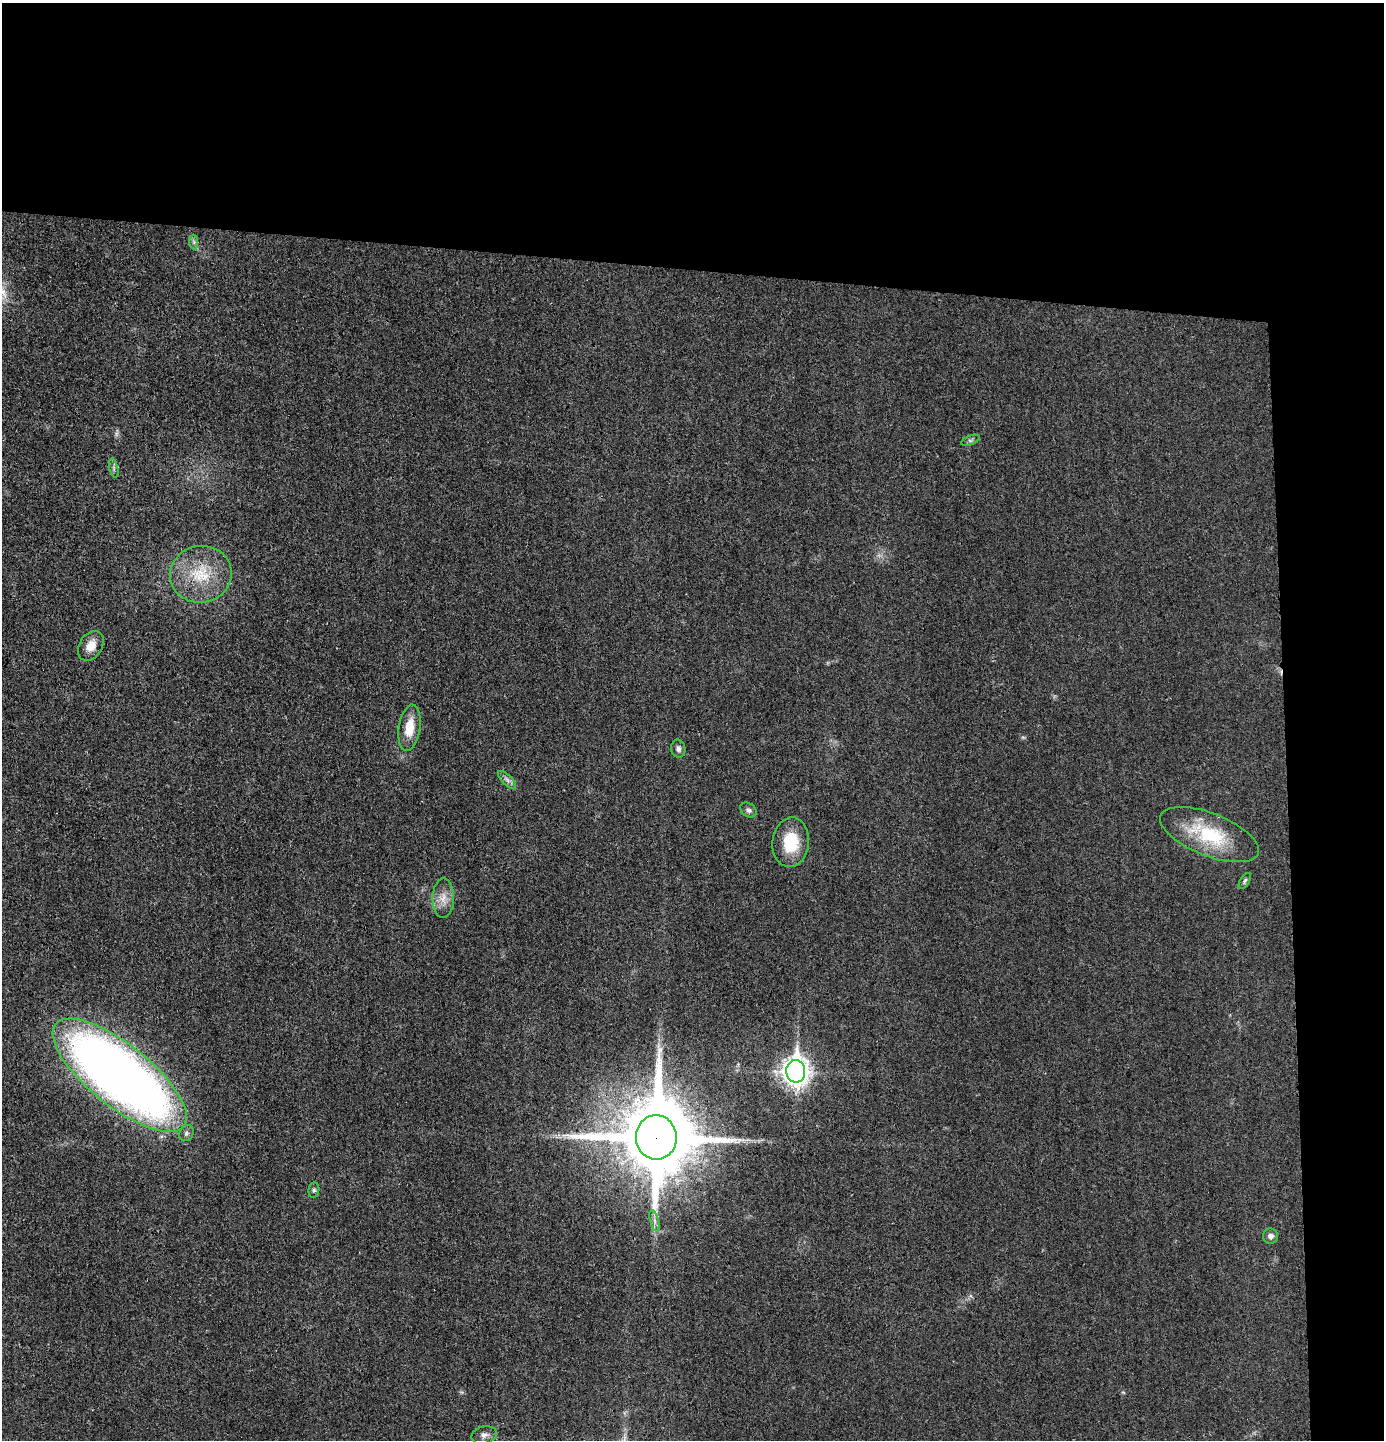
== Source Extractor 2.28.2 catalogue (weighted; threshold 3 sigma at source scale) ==
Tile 3 of 3 x 3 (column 3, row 1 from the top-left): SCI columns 2867-4248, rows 2878-4315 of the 4357 x 4324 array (HDU 1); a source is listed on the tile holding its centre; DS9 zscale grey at full resolution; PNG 1386 x 1442 px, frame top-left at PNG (2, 3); each listed source drawn as its Kron ellipse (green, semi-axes under 4 px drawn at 4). Shown black and unused: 24% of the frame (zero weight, under 3 of 4 exposures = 1% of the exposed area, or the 3 px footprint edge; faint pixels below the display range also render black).
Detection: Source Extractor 2.28.2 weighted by HDU 2 'WHT'; one run over the whole footprint, this tile lists its part. Background 0.0212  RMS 0.0047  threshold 0.0211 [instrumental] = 3 sigma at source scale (4.5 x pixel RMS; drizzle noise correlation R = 1.50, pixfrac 1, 0.05/0.05 arcsec/px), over >= 5 px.
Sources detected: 22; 1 too faint to see at this stretch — neither listed nor drawn; the other 21 listed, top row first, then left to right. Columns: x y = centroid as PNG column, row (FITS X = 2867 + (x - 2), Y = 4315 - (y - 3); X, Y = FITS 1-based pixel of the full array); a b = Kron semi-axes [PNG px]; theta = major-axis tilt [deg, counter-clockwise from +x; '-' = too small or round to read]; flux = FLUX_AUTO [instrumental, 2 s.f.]
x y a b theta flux
194 242 7 4 -89 1
970 440 10 4 21 1.1
114 468 9 4 -77 0.99
201 574 31 28 13 22
91 646 16 11 58 5.8
409 728 23 10 81 9.3
678 749 9 7 -80 1.7
507 780 12 5 -45 1.7
748 810 9 6 -36 1.5
1209 835 52 21 -21 30
791 842 25 18 84 17
1245 881 9 4 58 0.92
443 898 19 11 89 5.6
796 1071 11 9 -89 480
120 1075 82 31 -39 490
186 1133 8 7 - 1.4
656 1137 22 20 -87 6000
314 1190 8 5 81 1
655 1221 11 3 -75 1.4
1271 1236 8 7 - 1.9
484 1435 13 8 15 2.2
Overlapping masked pixels (flux is a lower limit): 2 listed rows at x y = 120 1075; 656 1137